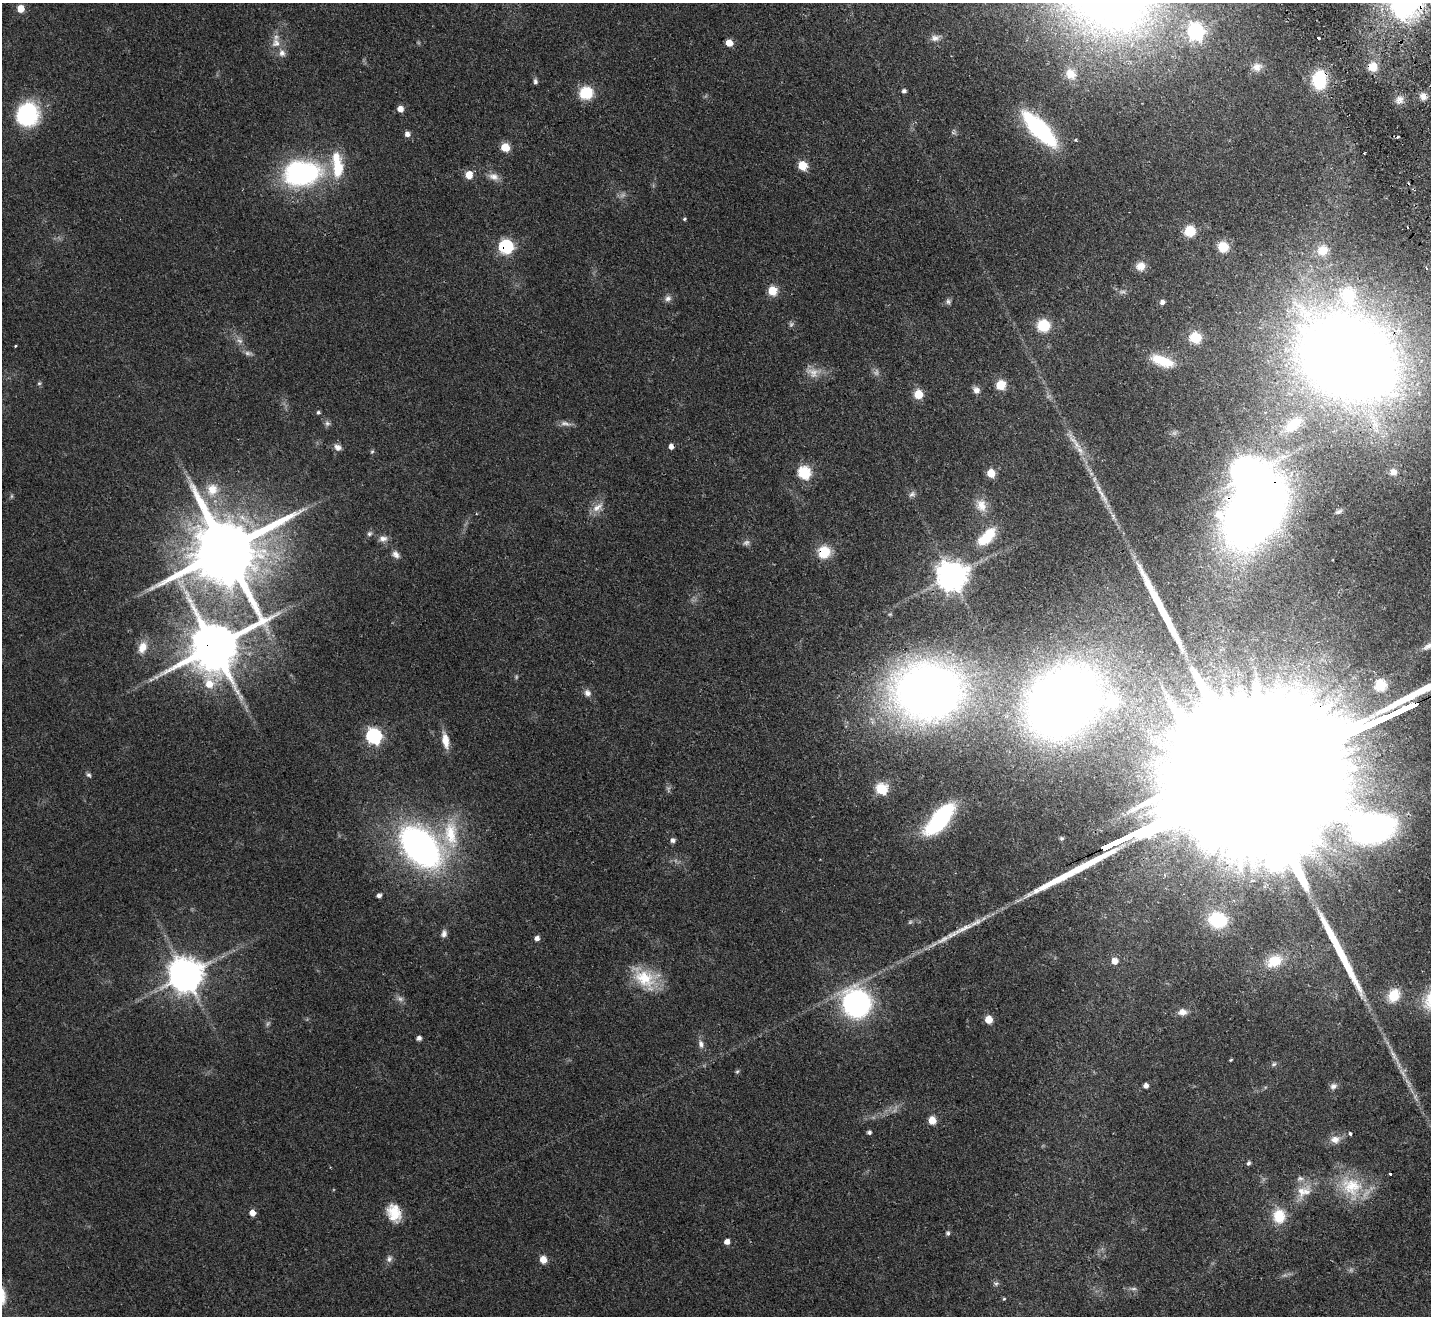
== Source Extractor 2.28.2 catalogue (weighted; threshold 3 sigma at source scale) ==
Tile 10 of 4 x 4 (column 2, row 3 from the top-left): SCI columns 1480-2908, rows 1635-2948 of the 5819 x 5764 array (HDU 1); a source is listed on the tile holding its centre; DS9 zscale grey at full resolution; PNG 1433 x 1318 px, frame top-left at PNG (2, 3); no overlay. Shown black and unused: <1% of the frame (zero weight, under 2 of 3 exposures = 3% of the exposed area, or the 3 px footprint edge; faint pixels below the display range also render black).
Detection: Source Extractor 2.28.2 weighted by HDU 2 'WHT'; one run over the whole footprint, this tile lists its part. Background 0.0667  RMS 0.0072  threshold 0.0326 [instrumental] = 3 sigma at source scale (4.5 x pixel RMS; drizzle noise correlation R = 1.50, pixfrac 1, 0.05/0.05 arcsec/px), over >= 5 px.
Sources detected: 159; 13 too faint to see at this stretch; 4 inside a brighter object's white glare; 2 cosmic-ray / hot-pixel residue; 3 long thin detections or spike segments (spike, bleed or trail) — not listed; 8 inside a brighter listed object's ellipse — not listed separately; the other 129 listed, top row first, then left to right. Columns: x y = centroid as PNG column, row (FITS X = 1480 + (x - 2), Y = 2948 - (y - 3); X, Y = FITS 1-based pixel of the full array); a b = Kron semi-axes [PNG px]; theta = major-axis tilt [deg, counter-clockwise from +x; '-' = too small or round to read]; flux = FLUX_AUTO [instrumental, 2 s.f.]
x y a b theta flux
21 9 6 6 - 10
1119 15 16 12 -62 87
1196 32 8 7 - 190
935 38 13 9 11 4.2
1319 38 3 3 - 2.8
276 43 14 12 -88 7.6
729 43 6 6 - 8
1257 67 14 11 10 6.8
1373 67 11 11 - 10
1071 74 15 12 -61 8.3
1319 80 20 14 84 34
535 81 7 5 -75 1.8
904 91 5 5 - 1.7
586 93 11 10 - 29
1423 96 10 8 -42 4
1399 100 12 9 52 4.5
400 109 7 7 - 4.7
27 114 22 20 58 77
1039 129 35 12 -46 120
953 133 8 4 -9 1.5
407 134 7 6 - 3.2
1398 137 4 3 - 1.2
1076 140 3 3 - 1.5
505 147 6 5 - 24
336 159 19 11 -82 14
803 165 7 6 - 21
303 174 35 21 15 140
469 175 7 6 - 12
493 176 15 9 -16 5.4
685 219 5 4 - 0.94
1190 231 10 10 - 17
506 247 7 7 - 87
1223 247 11 10 - 15
1323 250 12 11 - 11
1141 266 11 10 - 7.4
772 291 6 5 - 23
668 298 9 8 - 3.1
948 301 8 6 -78 1.8
1162 302 6 5 - 2.8
1043 326 12 12 - 20
1195 338 6 6 - 55
15 346 3 2 - 1.1
1348 357 77 60 -30 1200
1162 361 28 11 -20 23
813 372 20 14 -10 9.1
39 383 6 5 - 1.1
1001 385 6 6 - 24
976 390 9 8 - 3.8
918 394 6 6 - 24
318 412 4 4 - 1.4
327 423 8 8 - 2.1
1293 425 22 11 40 14
1075 442 34 8 -52 11
338 447 10 7 -35 3.6
372 451 7 4 62 1
1393 472 10 9 - 4.2
804 473 7 6 - 62
991 473 6 5 - 17
1250 474 13 10 -26 860
212 490 20 17 68 15
1101 493 42 6 -59 12
912 494 10 7 35 2.4
981 505 17 14 -64 9.2
597 507 19 9 37 6.6
1339 512 9 4 23 1.4
369 534 8 6 45 1.8
987 536 21 11 49 24
383 539 12 8 0 3.9
225 550 21 17 30 9300
824 552 12 12 - 20
396 554 10 8 -47 3.6
952 576 11 10 - 810
1171 628 30 6 -61 12
1428 646 20 8 25 5.9
142 647 17 11 70 8.9
214 647 17 13 36 4700
1380 685 6 6 - 50
928 691 51 42 1 720
587 693 9 8 - 3.6
1064 702 58 45 34 750
374 736 8 7 - 120
445 740 19 8 -80 10
89 775 7 6 - 1.6
882 789 7 6 - 41
940 819 31 13 50 96
450 833 46 22 -89 42
673 840 6 6 - 2.2
1109 845 13 3 26 2800
420 847 43 28 -46 270
379 895 5 5 - 2.3
1218 920 15 13 -14 37
960 930 58 7 27 18
444 934 10 7 79 3
537 938 5 5 - 3.2
1115 961 7 7 - 6.4
1274 961 19 13 24 20
1351 974 69 9 -62 29
185 975 12 12 - 1000
645 978 36 23 -32 29
1394 995 15 12 64 17
857 1003 24 22 -58 160
1182 1012 10 8 5 5.2
989 1019 6 5 - 12
419 1038 6 5 - 2.1
701 1044 11 7 -75 3.5
1394 1056 37 5 -61 10
1231 1060 4 3 - 0.8
1274 1064 8 5 17 1.7
737 1071 6 5 - 1.1
1146 1085 6 6 - 2.6
1333 1086 10 8 42 3
932 1120 5 5 - 16
869 1132 5 5 - 1.5
1350 1133 4 4 - 1.7
1335 1139 14 10 8 6.1
1248 1163 6 5 - 1.5
1390 1174 3 3 - 1.4
1351 1186 35 27 -26 35
1301 1191 25 18 49 15
252 1213 6 6 - 5.4
394 1213 20 15 -70 16
1279 1216 19 16 89 17
948 1233 6 5 - 1.5
727 1242 5 5 - 4.1
389 1259 10 8 68 2.8
543 1259 6 5 - 11
996 1283 8 7 - 1.7
1133 1289 11 4 0 2
1004 1299 4 3 - 0.79
Overlapping masked pixels (flux is a lower limit): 9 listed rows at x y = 1373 67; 1319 80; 506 247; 1348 357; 824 552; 214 647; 1109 845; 960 930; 394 1213
Isophote crosses this tile's border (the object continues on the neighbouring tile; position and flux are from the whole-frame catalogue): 1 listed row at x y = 1428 646